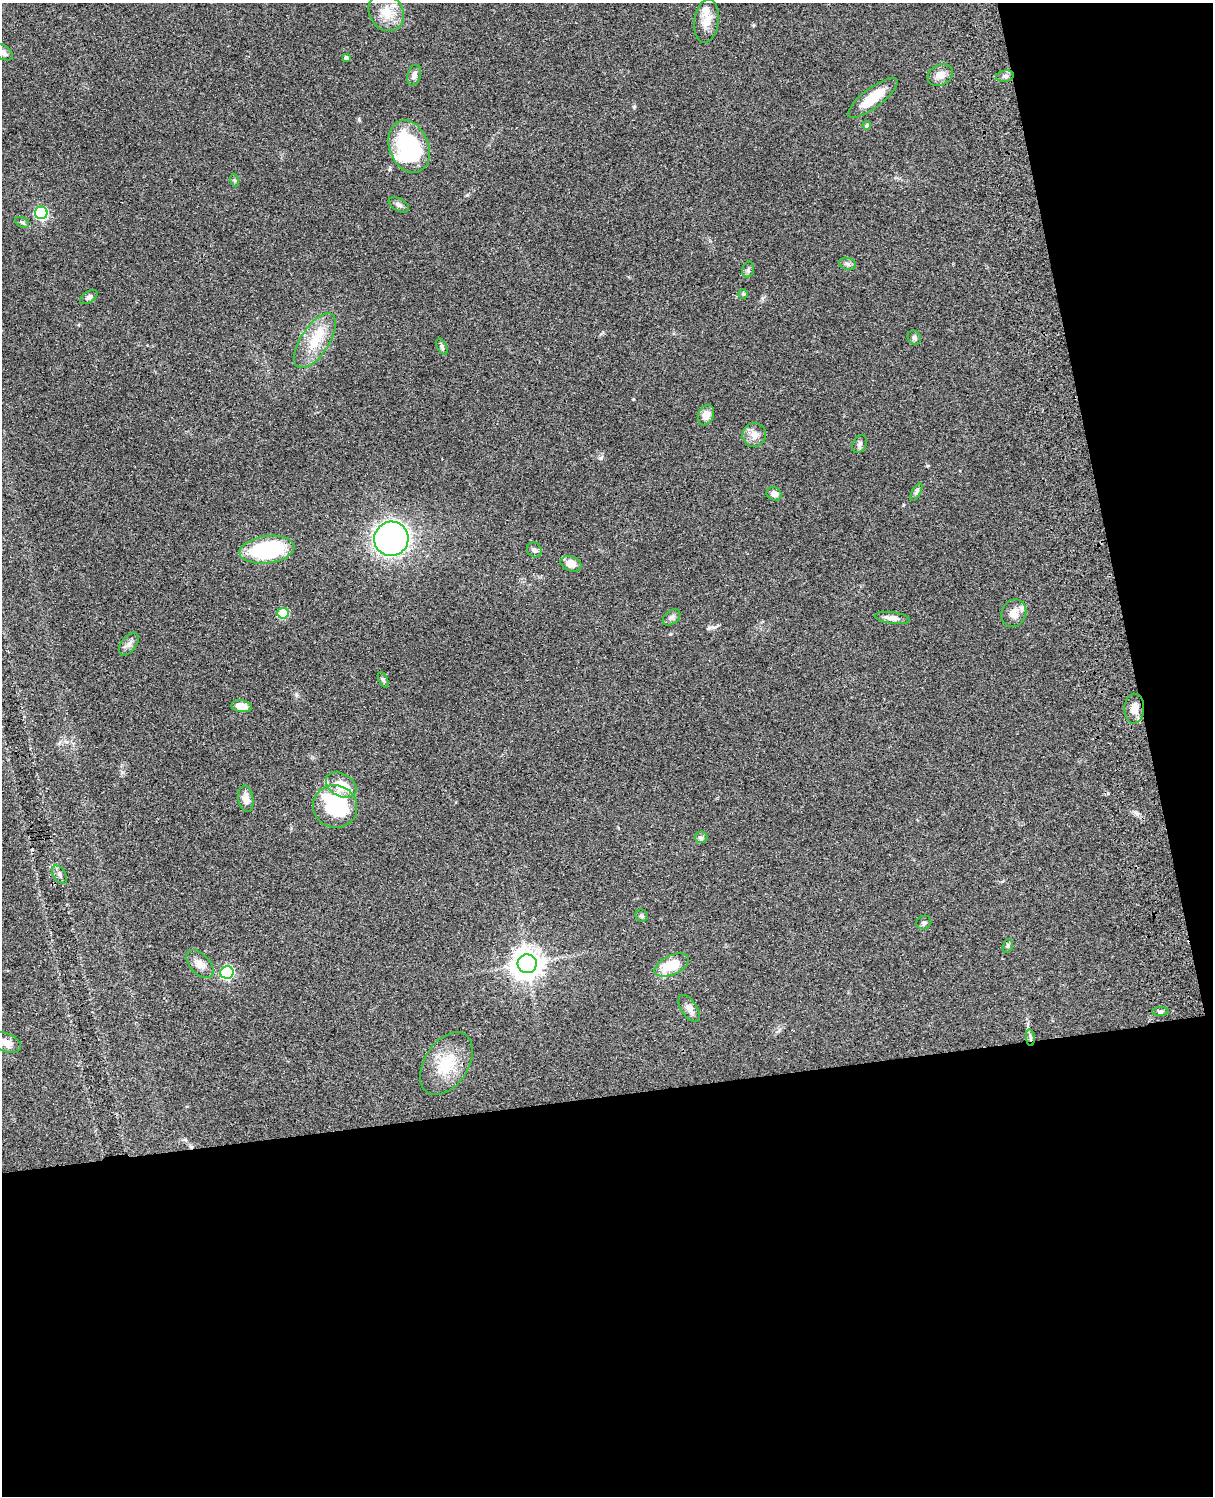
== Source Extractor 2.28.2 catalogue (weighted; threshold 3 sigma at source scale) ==
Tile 12 of 4 x 3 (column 4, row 3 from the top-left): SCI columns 3756-4966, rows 279-1772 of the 5085 x 4926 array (HDU 1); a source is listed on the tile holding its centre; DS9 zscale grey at full resolution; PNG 1215 x 1498 px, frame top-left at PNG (2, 3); each listed source drawn as its Kron ellipse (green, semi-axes under 4 px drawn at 4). Shown black and unused: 33% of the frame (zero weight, under 3 of 4 exposures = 6% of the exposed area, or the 3 px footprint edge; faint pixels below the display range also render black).
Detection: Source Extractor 2.28.2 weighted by HDU 2 'WHT'; one run over the whole footprint, this tile lists its part. Background 0.081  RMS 0.0058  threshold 0.0262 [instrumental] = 3 sigma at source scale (4.5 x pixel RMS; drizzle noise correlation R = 1.50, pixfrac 1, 0.05/0.05 arcsec/px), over >= 5 px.
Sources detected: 59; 2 inside a brighter object's white glare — neither listed nor drawn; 2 inside a brighter listed object's ellipse — not listed separately; the other 55 listed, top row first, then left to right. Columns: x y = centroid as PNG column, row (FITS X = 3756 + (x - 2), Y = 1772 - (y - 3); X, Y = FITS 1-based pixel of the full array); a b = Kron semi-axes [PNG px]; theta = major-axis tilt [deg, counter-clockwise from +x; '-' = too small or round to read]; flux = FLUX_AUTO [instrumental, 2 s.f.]
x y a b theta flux
386 13 19 16 -52 11
707 21 22 12 82 7.5
3 52 11 7 -30 3.1
346 58 4 3 - 1.2
414 75 11 6 73 2.3
940 75 13 10 27 5.1
1005 76 9 5 9 1.7
873 98 30 9 37 15
867 125 4 4 - 1.2
409 147 27 19 -70 61
234 180 6 4 -70 0.71
399 205 11 6 -29 1.8
41 213 6 6 - 66
22 222 7 5 -29 1.1
848 264 8 6 -17 1.7
748 270 8 6 74 1.3
743 294 5 4 - 0.63
89 297 10 5 34 1.6
914 338 7 6 - 1.4
315 341 31 14 57 16
442 346 9 4 -65 1.2
706 415 11 7 68 4.9
754 435 12 11 - 4.3
860 444 9 6 65 1.8
916 492 10 4 60 1.2
774 494 8 6 -28 3.3
391 539 17 17 - 360
267 550 27 13 8 53
534 550 8 7 - 1.8
571 564 11 7 -19 6.8
283 613 6 5 - 23
1014 613 14 12 67 4.9
672 617 10 6 39 1.7
892 618 17 6 -7 3.3
129 644 13 7 53 2.6
383 680 8 4 -65 1
241 706 10 6 -7 6.5
1134 709 15 10 88 6.3
341 785 16 11 -28 14
246 799 13 7 -80 4.3
335 807 22 21 - 39
701 837 6 6 - 1.3
60 875 10 6 -56 2
641 916 6 6 - 1.1
924 922 7 6 - 1.3
1008 946 7 5 71 0.94
200 964 17 9 -46 5
527 964 9 9 - 770
672 965 18 9 25 15
227 972 6 6 - 77
689 1008 15 8 -57 3.5
1160 1012 8 4 0 1.1
1030 1038 8 3 -85 1.2
6 1043 15 9 -23 4.6
446 1064 35 21 56 21
Overlapping masked pixels (flux is a lower limit): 1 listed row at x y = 1030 1038
Isophote crosses this tile's border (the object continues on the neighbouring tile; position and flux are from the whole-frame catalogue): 1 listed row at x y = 3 52
Unlisted compact peaks at least as high as the median listed source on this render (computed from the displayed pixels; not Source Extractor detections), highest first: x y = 601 458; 709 628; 633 399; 634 107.